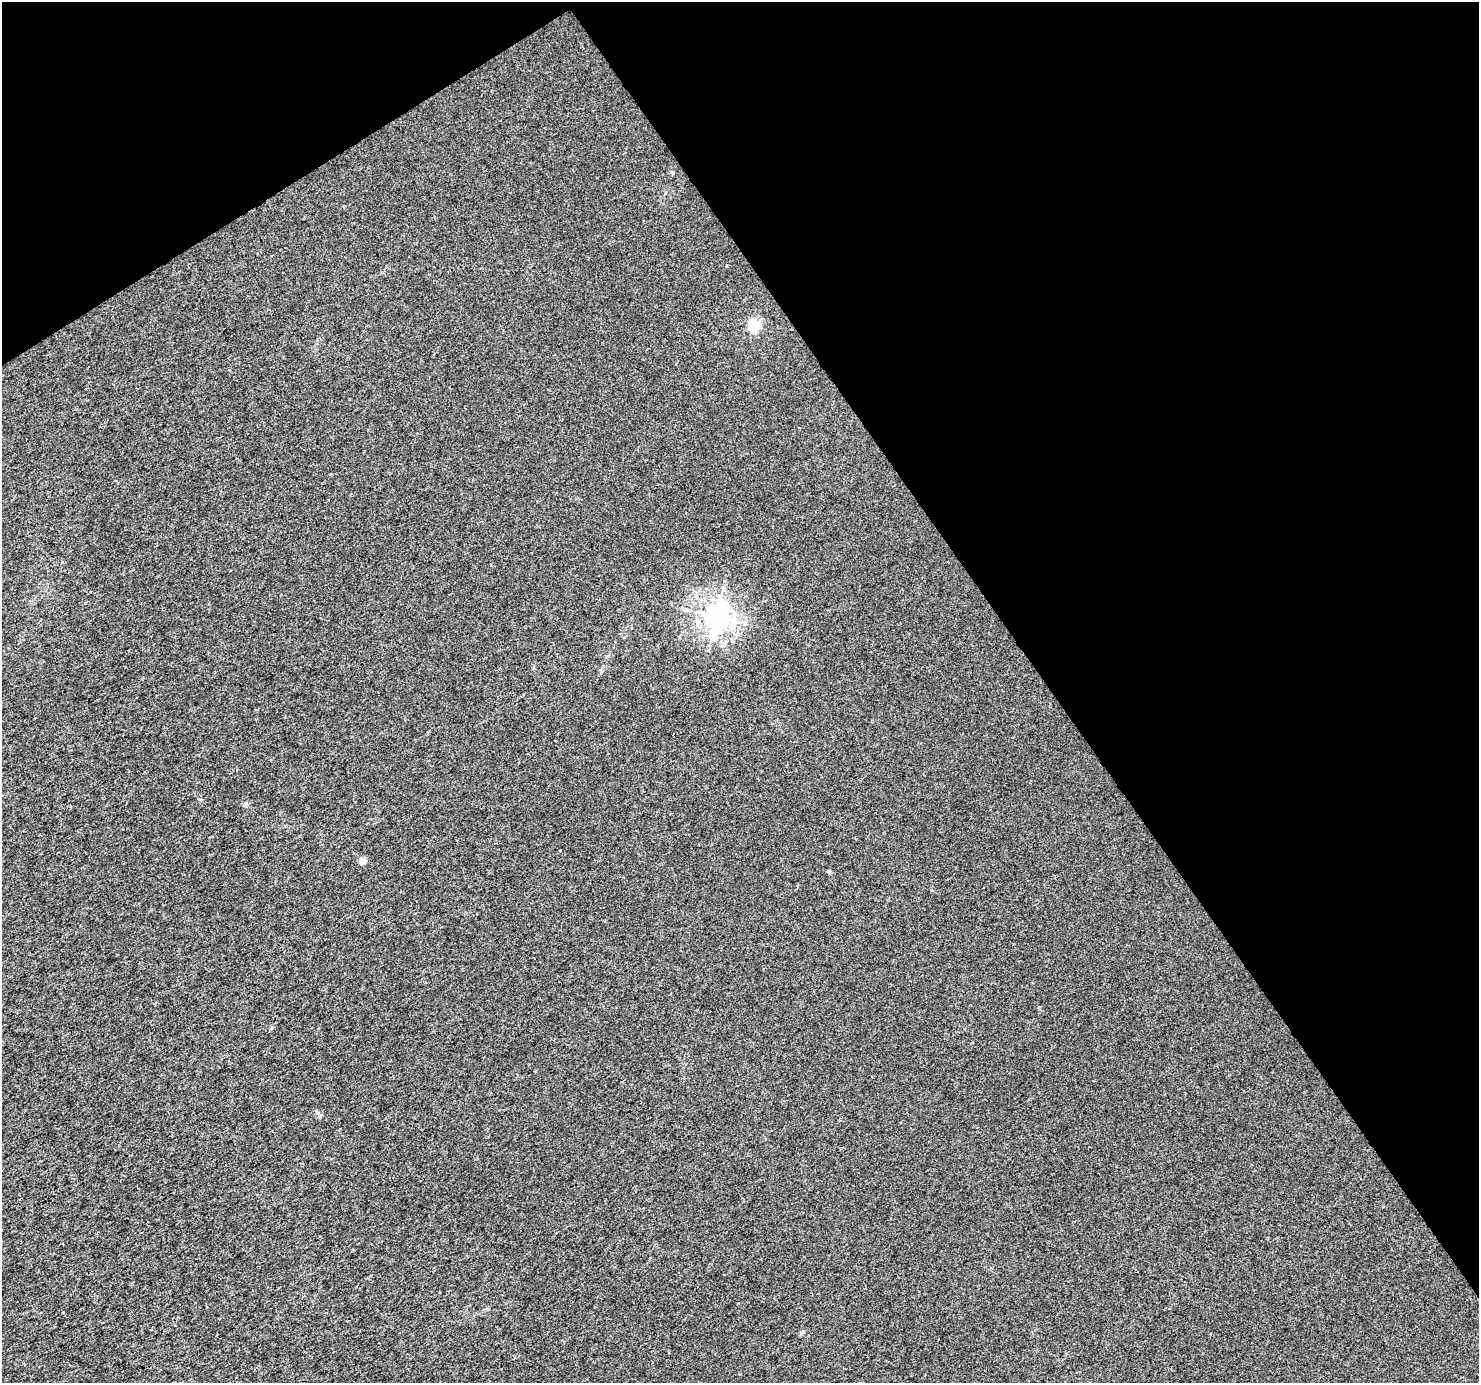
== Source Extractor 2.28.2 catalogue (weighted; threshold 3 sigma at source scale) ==
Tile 3 of 4 x 4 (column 3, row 1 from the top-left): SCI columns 2960-4436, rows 4327-5707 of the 5914 x 5830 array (HDU 1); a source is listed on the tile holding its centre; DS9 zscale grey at full resolution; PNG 1481 x 1385 px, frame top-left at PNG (2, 2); no overlay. Shown black and unused: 34% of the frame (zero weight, under 3 of 4 exposures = <1% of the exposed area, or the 3 px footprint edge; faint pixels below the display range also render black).
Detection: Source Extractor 2.28.2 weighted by HDU 2 'WHT'; one run over the whole footprint, this tile lists its part. Background 0.0011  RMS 0.002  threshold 0.00894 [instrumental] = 3 sigma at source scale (4.5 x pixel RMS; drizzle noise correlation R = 1.50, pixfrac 1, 0.0396/0.0396 arcsec/px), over >= 5 px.
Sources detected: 5; all 5 listed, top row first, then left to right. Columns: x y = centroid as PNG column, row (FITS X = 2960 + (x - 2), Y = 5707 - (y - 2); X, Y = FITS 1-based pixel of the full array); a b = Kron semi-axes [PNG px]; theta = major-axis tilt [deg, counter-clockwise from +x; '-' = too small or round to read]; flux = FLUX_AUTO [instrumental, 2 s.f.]
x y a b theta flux
754 326 6 5 - 22
716 616 8 8 - 180
245 804 6 5 - 0.33
362 861 5 4 - 2.8
829 872 4 4 - 0.49